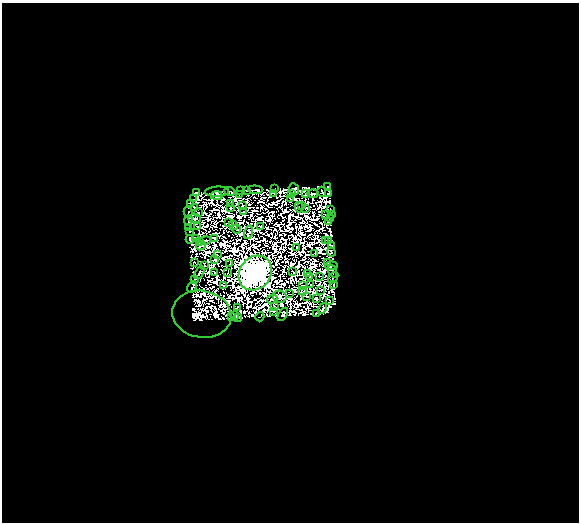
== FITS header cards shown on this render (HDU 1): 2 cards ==
NAXIS1  =                  577
NAXIS2  =                  520

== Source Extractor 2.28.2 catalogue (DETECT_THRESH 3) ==
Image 577 x 520 px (HDU 1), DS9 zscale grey, 1 PNG px = 1 image px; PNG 581 x 524 px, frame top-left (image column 1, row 520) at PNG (2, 3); each listed source drawn as its Kron ellipse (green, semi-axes under 4 px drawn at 4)
Background 0.28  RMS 6.6e-06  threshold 1.97e-05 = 3 sigma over >= 5 px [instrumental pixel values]
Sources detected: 215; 116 with non-positive FLUX_AUTO (blend fragments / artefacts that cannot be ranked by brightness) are neither listed nor drawn; the other 99 listed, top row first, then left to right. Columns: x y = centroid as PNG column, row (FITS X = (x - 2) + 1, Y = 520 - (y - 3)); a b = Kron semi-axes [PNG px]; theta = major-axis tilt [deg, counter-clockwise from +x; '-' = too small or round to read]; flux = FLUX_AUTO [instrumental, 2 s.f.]
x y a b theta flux
328 186 2 2 - 0.27
275 189 3 2 - 0.29
294 189 6 5 - 0.43
241 190 3 3 - 0.2
247 190 3 2 - 0.48
255 190 7 4 -4 2.4
230 191 5 3 - 0.56
197 192 4 2 - 0.015
217 192 12 5 2 2.5
322 192 5 3 - 0.15
274 193 3 2 - 0.38
291 193 4 2 - 0.54
306 193 4 2 - 0.44
239 194 2 2 - 0.4
313 194 5 2 - 1.2
329 194 4 2 - 0.74
216 196 6 3 3 1.4
290 198 2 2 - 0.34
193 199 2 2 - 0.01
231 203 3 3 - 0.36
190 204 3 2 - 0.27
301 205 3 2 - 0.26
242 206 3 2 - 0.37
195 207 3 2 - 0.87
299 207 5 2 - 0.082
230 208 2 2 - 0.49
306 208 3 3 - 0.43
330 210 2 2 - 0.26
188 212 5 3 - 1.3
198 212 3 2 - 0.3
243 212 2 2 - 0.16
325 214 2 2 - 0.21
331 214 3 2 - 0.38
195 218 6 4 -9 2.1
330 219 4 3 - 1.3
188 220 5 3 - 0.84
328 222 2 2 - 0.38
228 223 2 2 - 0.062
233 225 5 2 - 0.45
260 226 2 2 - 0.51
189 227 3 3 - 0.12
197 227 3 2 - 0.24
236 229 4 2 - 0.27
189 231 3 3 - 0.49
248 232 7 3 73 0.13
214 238 3 3 - 0.038
190 239 4 3 - 0.22
195 239 3 2 - 0.51
205 240 6 2 12 0.31
325 241 2 2 - 0.23
329 241 3 2 - 0.75
199 242 3 2 - 0.25
331 245 3 2 - 0.42
201 246 5 2 - 0.73
297 247 2 2 - 0.22
331 252 4 2 - 0.041
315 253 2 2 - 0.0067
217 255 4 2 - 0.24
215 259 4 2 - 0.23
194 262 2 2 - 0.16
328 262 2 2 - 0.26
230 264 2 2 - 0.62
204 265 2 2 - 0.28
331 266 6 2 6 0.081
293 271 3 2 - 0.59
333 271 6 3 -68 2.1
215 272 2 2 - 0.37
199 273 7 2 57 0.11
228 273 2 2 - 0.27
255 273 18 15 53 4100
308 274 2 2 - 0.17
310 276 3 2 - 0.072
320 276 4 2 - 0.097
333 278 6 2 53 0.22
194 280 3 2 - 0.44
311 285 3 2 - 0.41
334 285 3 2 - 1.6
223 286 3 2 - 0.12
302 286 2 2 - 0.42
192 287 6 2 57 0.67
321 290 2 2 - 0.28
303 291 4 2 - 0.12
289 294 2 2 - 0.24
307 296 2 2 - 0.31
280 297 7 6 - 0.99
317 298 3 3 - 0.071
272 299 5 3 - 0.28
330 301 2 2 - 0.56
274 306 3 3 - 0.16
237 307 4 2 - 0.11
322 308 5 2 - 0.71
273 311 3 2 - 0.9
316 313 4 2 - 0.66
202 314 29 23 -10 3.8
283 314 7 3 58 0.51
235 315 4 3 - 0.01
231 317 2 2 - 0.27
260 317 5 2 - 0.054
238 318 4 3 - 0.21
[116 non-positive-flux detections neither listed nor drawn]